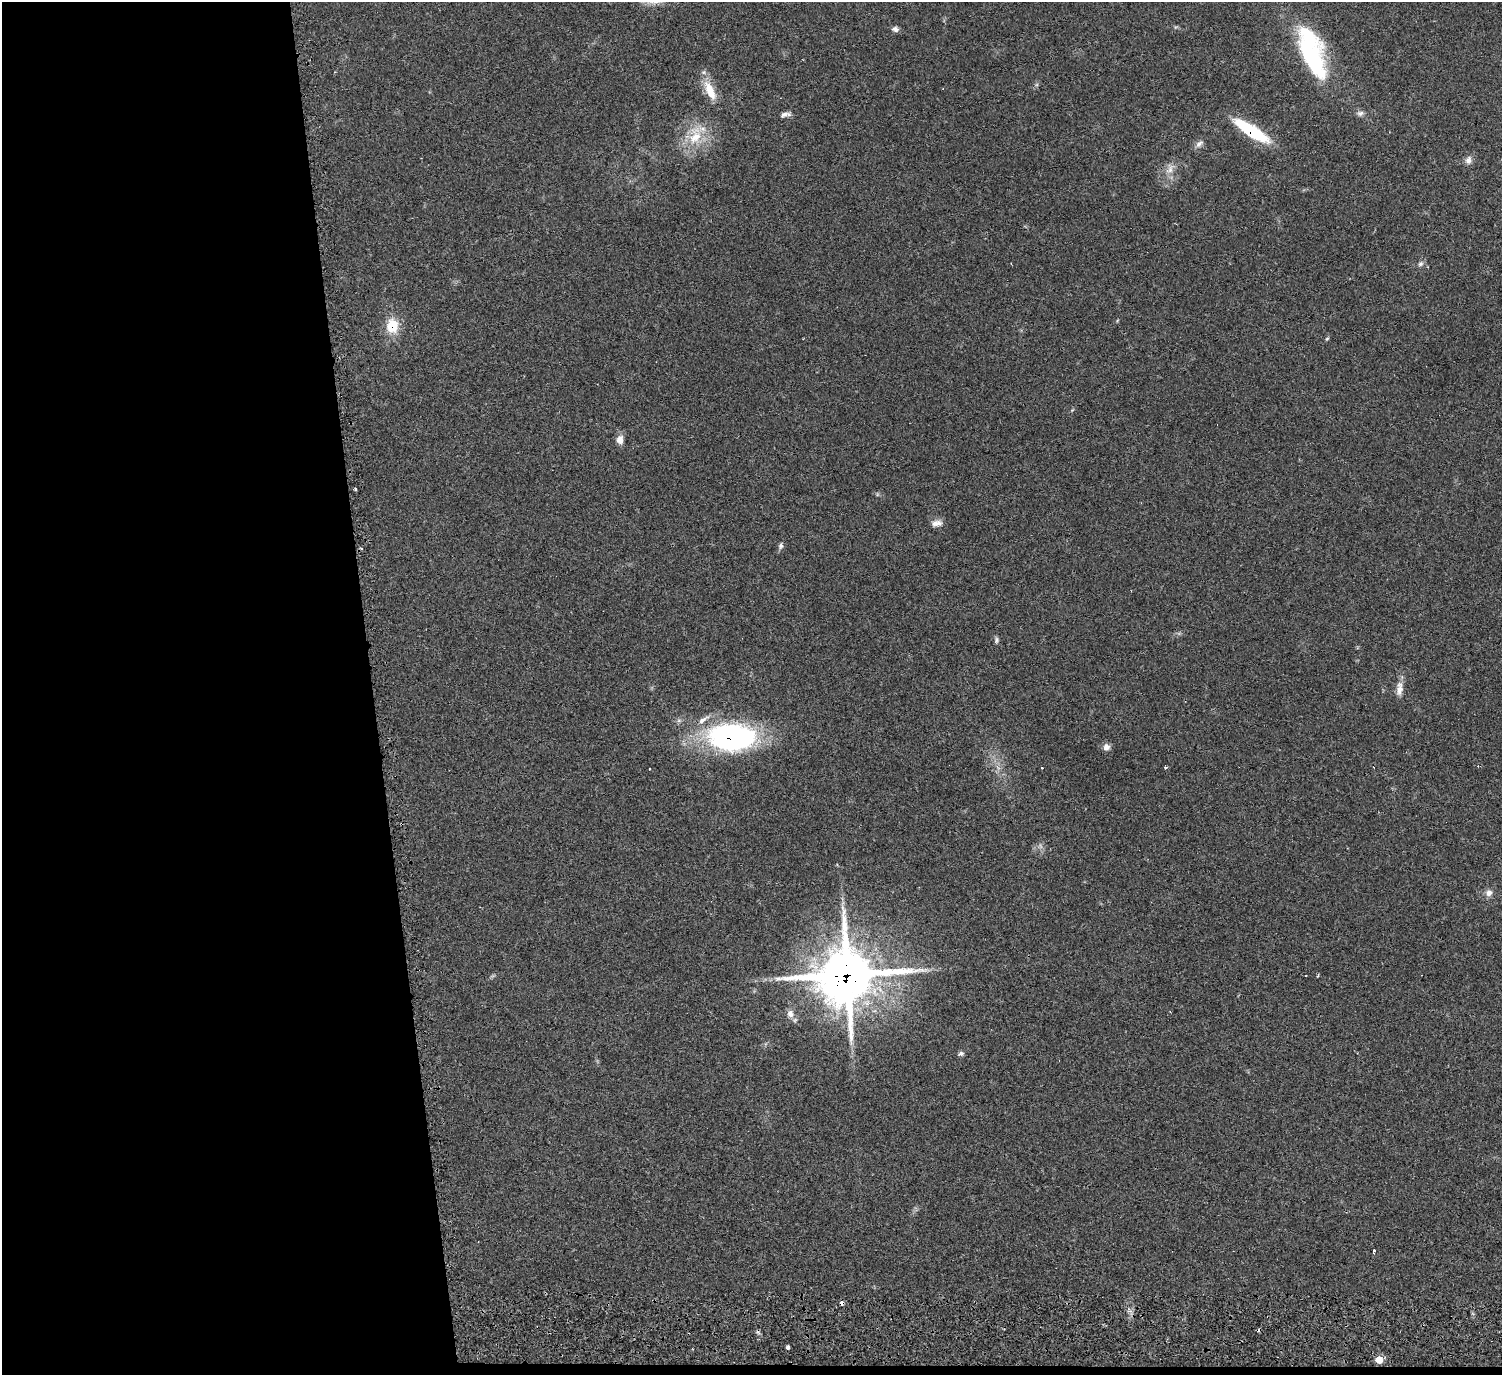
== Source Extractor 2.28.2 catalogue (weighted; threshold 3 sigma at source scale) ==
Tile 7 of 3 x 3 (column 1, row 3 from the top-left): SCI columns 3-1502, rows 226-1598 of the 4513 x 4546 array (HDU 1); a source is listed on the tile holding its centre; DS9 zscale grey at full resolution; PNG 1504 x 1377 px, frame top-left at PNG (2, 2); no overlay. Shown black and unused: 25% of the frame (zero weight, under 2 of 3 exposures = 3% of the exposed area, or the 3 px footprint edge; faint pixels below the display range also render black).
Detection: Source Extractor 2.28.2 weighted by HDU 2 'WHT'; one run over the whole footprint, this tile lists its part. Background 0.0545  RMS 0.0071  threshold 0.032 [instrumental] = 3 sigma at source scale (4.5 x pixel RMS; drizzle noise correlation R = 1.50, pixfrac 1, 0.05/0.05 arcsec/px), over >= 5 px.
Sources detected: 42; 1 too faint to see at this stretch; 1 inside a brighter object's white glare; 4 cosmic-ray / hot-pixel residue — not listed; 1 inside a brighter listed object's ellipse — not listed separately; the other 35 listed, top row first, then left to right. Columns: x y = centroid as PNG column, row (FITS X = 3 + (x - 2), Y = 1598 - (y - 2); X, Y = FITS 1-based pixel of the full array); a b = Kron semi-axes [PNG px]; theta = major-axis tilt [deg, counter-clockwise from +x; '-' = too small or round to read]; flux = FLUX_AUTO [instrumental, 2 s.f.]
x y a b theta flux
895 29 8 6 -17 2.6
1311 56 59 25 -66 81
710 90 30 11 -65 14
1360 113 10 7 5 2.7
784 114 11 6 17 3
1252 131 43 11 -32 42
695 136 31 18 78 24
1199 144 12 7 39 3.2
1468 160 12 9 81 3.5
1170 169 17 10 60 6.6
1420 264 8 7 - 2.1
392 326 19 15 -89 16
1327 339 6 4 51 0.94
620 440 12 9 -89 4.6
355 489 3 3 - 2.5
937 523 14 8 7 4.5
781 546 8 6 79 2
996 640 8 6 81 1.6
1399 689 20 9 83 6.1
731 737 47 28 -4 160
1106 747 8 8 - 3.8
1165 767 3 3 - 2.3
1042 768 3 2 - 0.76
649 769 3 3 - 1
837 865 3 3 - 0.66
1489 893 10 9 - 3.9
847 974 24 21 9 2800
1318 976 4 3 - 0.86
1170 1012 3 2 - 0.5
790 1014 12 9 -68 4.8
961 1053 7 5 -8 1.7
1374 1251 3 3 - 4.9
842 1303 4 3 - 6.5
788 1347 4 3 - 1.8
1379 1360 5 5 - 21
Overlapping masked pixels (flux is a lower limit): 5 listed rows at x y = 1252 131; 392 326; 731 737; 847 974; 842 1303